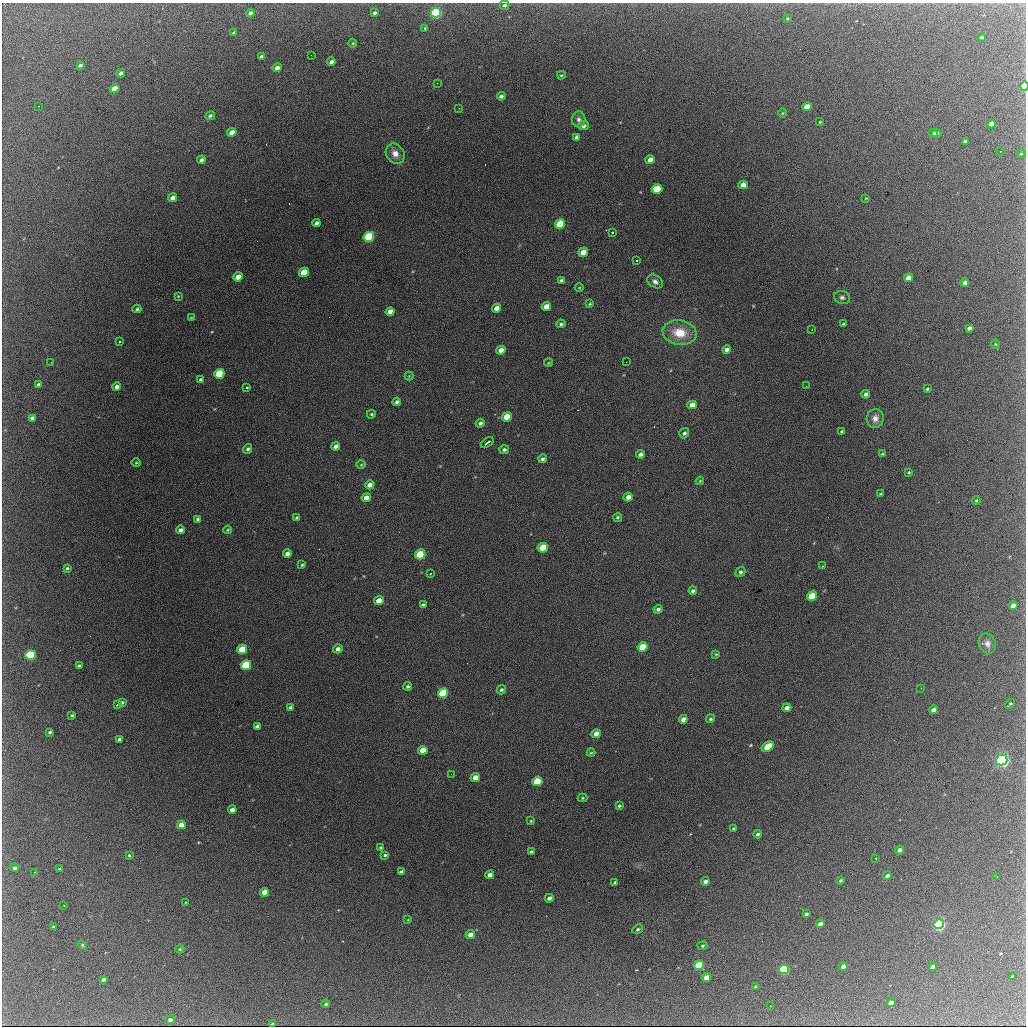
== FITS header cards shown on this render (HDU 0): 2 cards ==
NAXIS1  =                 1024 / length of data axis 1
NAXIS2  =                 1024 / length of data axis 2

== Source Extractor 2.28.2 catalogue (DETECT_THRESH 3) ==
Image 1024 x 1024 px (HDU 0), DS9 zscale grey, 1 PNG px = 1 image px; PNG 1028 x 1028 px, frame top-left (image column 1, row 1024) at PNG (2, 3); each listed source drawn as its Kron ellipse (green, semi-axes under 4 px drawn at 4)
Background 1740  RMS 30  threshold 90.4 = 3 sigma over >= 5 px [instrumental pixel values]
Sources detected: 211; all 211 listed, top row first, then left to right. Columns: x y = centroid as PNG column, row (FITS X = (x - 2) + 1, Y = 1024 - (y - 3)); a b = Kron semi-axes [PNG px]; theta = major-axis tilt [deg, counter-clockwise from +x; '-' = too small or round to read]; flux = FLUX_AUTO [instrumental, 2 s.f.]
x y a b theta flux
504 5 5 4 - 3800
250 13 4 3 - 7600
375 13 4 3 - 4800
436 13 5 5 - 360000
787 18 3 3 - 2300
425 28 4 3 - 2400
234 33 4 3 - 5700
981 37 4 3 - 4700
353 43 4 4 - 2100
311 55 2 2 - 2700
261 56 4 3 - 4800
331 62 4 3 - 7500
80 65 4 3 - 5200
277 68 4 3 - 11000
121 73 4 3 - 8700
561 75 4 3 - 2200
437 83 2 2 - 830
1024 86 5 3 - 57000
115 89 5 4 - 49000
501 96 4 3 - 5400
38 106 2 2 - 1100
807 107 5 4 - 39000
459 108 2 2 - 1400
783 113 5 3 - 2000
210 116 5 4 - 4400
579 119 8 7 - 6900
820 122 4 3 - 1800
991 124 4 4 - 30000
584 126 5 4 - 6900
232 132 5 4 - 21000
933 133 5 4 - 6600
937 133 4 3 - 6600
577 137 4 4 - 8400
965 141 3 3 - 3900
1000 152 2 2 - 970
395 154 11 9 -54 16000
1021 154 5 3 - 2000
201 160 4 3 - 7600
650 160 4 4 - 16000
743 185 4 4 - 22000
657 189 5 4 - 72000
173 198 4 4 - 12000
866 198 4 3 - 1500
316 223 4 3 - 7100
560 224 5 4 - 100000
612 232 3 3 - 9500
369 237 5 5 - 200000
583 252 5 4 - 39000
637 260 3 3 - 3800
304 272 5 4 - 61000
238 277 5 4 - 22000
908 278 4 4 - 24000
561 281 4 3 - 5000
655 282 8 6 -34 8100
965 282 4 4 - 11000
579 288 4 3 - 1600
178 296 4 4 - 1900
842 297 8 6 -21 6200
590 304 3 3 - 2100
546 306 5 4 - 23000
497 308 5 4 - 15000
137 309 4 3 - 3100
390 312 5 4 - 15000
191 318 3 2 - 1500
561 324 5 4 - 4000
843 324 3 3 - 2300
969 328 4 3 - 7100
812 330 2 2 - 1400
679 333 17 12 -9 48000
119 341 3 2 - 2400
995 344 5 3 - 1800
727 349 4 4 - 8100
501 350 5 4 - 15000
51 362 2 2 - 1700
626 362 2 2 - 1400
548 363 4 3 - 1900
219 374 5 4 - 120000
409 376 4 4 - 1600
200 380 4 3 - 3200
39 385 4 3 - 7500
117 386 4 4 - 8100
806 386 2 2 - 2200
247 387 3 3 - 5600
927 389 3 3 - 2700
866 394 4 3 - 6300
397 402 4 4 - 5000
692 405 5 4 - 17000
371 414 4 3 - 2600
507 417 5 4 - 44000
32 418 4 4 - 7100
875 418 9 8 - 13000
480 423 4 4 - 5500
842 431 4 3 - 4200
684 433 5 4 - 4500
487 442 7 3 36 7200
336 446 4 4 - 8900
248 449 5 4 - 4600
504 450 5 4 - 4100
640 454 4 4 - 5900
883 454 4 3 - 2800
543 459 4 4 - 4600
136 463 5 3 - 2000
361 465 5 3 - 1800
909 472 4 3 - 2200
700 481 4 3 - 2200
370 485 5 4 - 14000
881 494 4 3 - 4100
628 497 4 4 - 12000
366 498 5 4 - 19000
976 500 4 3 - 2200
617 517 4 4 - 2900
297 518 4 3 - 3700
198 519 4 4 - 4400
180 530 4 4 - 7300
228 530 4 3 - 2000
543 548 5 4 - 84000
287 554 4 4 - 7900
420 554 5 5 - 120000
302 565 3 2 - 2000
822 566 2 2 - 1700
67 568 3 3 - 3000
740 572 5 4 - 4600
431 573 3 3 - 3000
693 591 4 3 - 4500
812 596 5 4 - 81000
379 601 5 4 - 29000
423 605 4 3 - 3600
1013 606 4 4 - 15000
658 609 4 4 - 4800
987 644 10 8 -68 10000
643 647 5 4 - 65000
242 649 5 4 - 60000
338 649 5 4 - 7500
716 654 4 3 - 1600
30 655 5 5 - 180000
246 665 5 5 - 150000
79 666 3 3 - 3600
408 686 4 4 - 3600
921 688 3 2 - 1500
501 690 5 4 - 3300
443 693 5 5 - 130000
122 702 3 3 - 3100
1010 704 5 3 - 3200
117 705 3 2 - 6900
290 707 4 3 - 3300
787 708 4 4 - 9800
933 710 4 4 - 10000
72 715 3 3 - 2600
683 719 4 4 - 10000
710 719 4 4 - 2900
257 726 4 3 - 5400
50 732 3 3 - 3600
596 734 5 4 - 14000
119 739 4 3 - 6200
768 747 7 4 31 62000
423 750 5 4 - 23000
591 753 4 3 - 1800
1002 760 6 5 - 670000
451 774 2 2 - 1900
475 778 5 4 - 20000
537 781 5 4 - 79000
582 798 5 4 - 2300
619 806 4 3 - 2900
232 810 4 4 - 13000
531 821 4 3 - 2000
181 825 4 4 - 19000
734 829 3 3 - 3600
758 834 4 4 - 4200
380 847 3 3 - 2200
900 850 4 3 - 10000
531 852 4 3 - 3800
129 855 3 3 - 2200
385 855 4 3 - 3100
876 858 2 2 - 1400
15 868 5 4 - 4600
59 869 4 3 - 2900
34 872 3 2 - 1100
401 872 4 4 - 7000
490 875 4 4 - 12000
887 876 4 3 - 5300
997 877 2 2 - 1200
841 880 3 3 - 2800
705 881 4 3 - 7600
615 882 3 3 - 3300
265 892 4 4 - 26000
549 898 4 3 - 7500
186 902 4 2 - 1300
64 905 2 2 - 1900
806 914 3 3 - 3400
408 920 3 2 - 1400
820 924 4 3 - 11000
939 924 5 5 - 460000
53 927 3 3 - 3300
638 929 5 4 - 3100
470 935 4 4 - 14000
82 945 5 4 - 2400
703 946 5 4 - 2500
180 949 4 3 - 2100
699 965 5 4 - 110000
843 966 4 4 - 7400
932 967 4 3 - 9300
784 970 5 4 - 220000
1012 977 4 3 - 5900
706 978 4 4 - 25000
103 979 4 3 - 5700
755 987 3 3 - 2200
891 1003 4 4 - 13000
326 1004 4 3 - 3500
770 1006 3 2 - 1700
170 1020 5 4 - 7100
272 1024 3 2 - 2200
At the frame edge (FLAGS 8, measured only in part): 1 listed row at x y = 1024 86